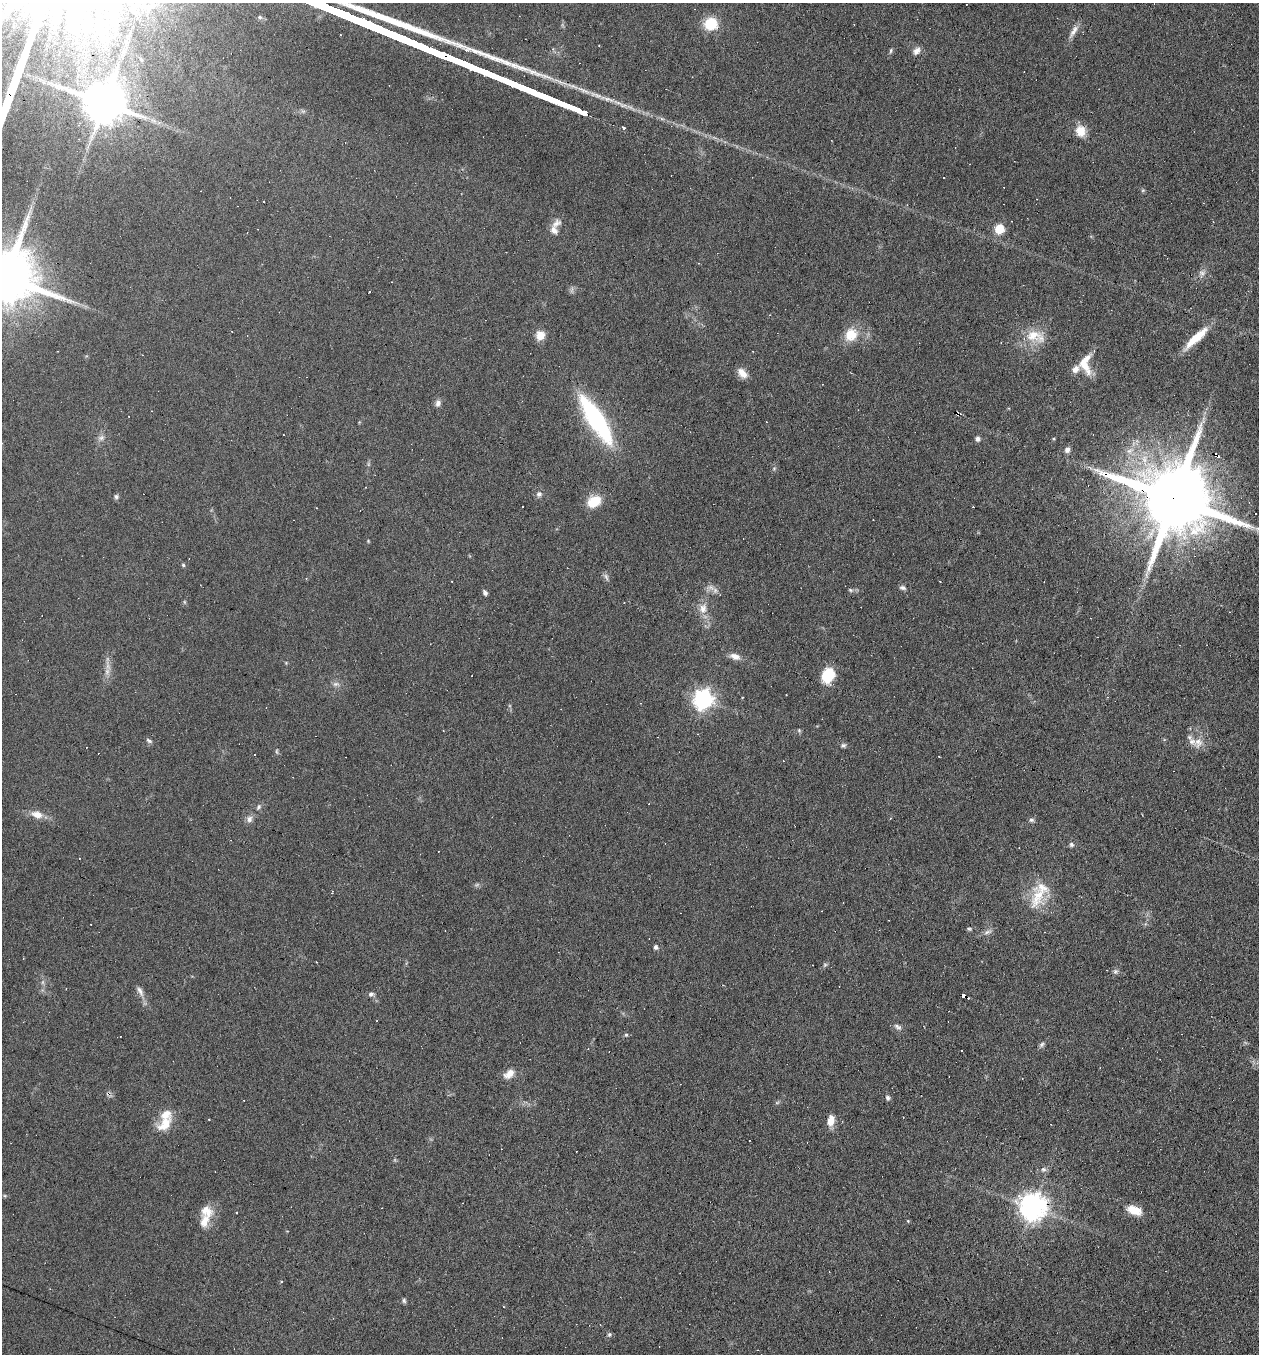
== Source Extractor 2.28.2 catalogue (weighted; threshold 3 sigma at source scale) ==
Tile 6 of 4 x 4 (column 2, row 2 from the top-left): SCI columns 1389-2645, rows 2703-4054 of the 5421 x 5405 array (HDU 1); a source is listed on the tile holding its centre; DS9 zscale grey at full resolution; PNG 1261 x 1356 px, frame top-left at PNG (2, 3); no overlay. Shown black and unused: <1% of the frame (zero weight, under 5 of 9 exposures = <1% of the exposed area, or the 3 px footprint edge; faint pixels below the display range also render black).
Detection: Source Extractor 2.28.2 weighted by HDU 2 'WHT'; one run over the whole footprint, this tile lists its part. Background 0.0906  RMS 0.0047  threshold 0.0194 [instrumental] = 3 sigma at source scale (4.09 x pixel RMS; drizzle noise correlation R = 1.36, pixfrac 0.8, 0.05/0.05 arcsec/px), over >= 5 px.
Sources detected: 145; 3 too faint to see at this stretch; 42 cosmic-ray / hot-pixel residue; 1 long thin detection or spike segment (spike, bleed or trail) — not listed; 7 inside a brighter listed object's ellipse — not listed separately; the other 92 listed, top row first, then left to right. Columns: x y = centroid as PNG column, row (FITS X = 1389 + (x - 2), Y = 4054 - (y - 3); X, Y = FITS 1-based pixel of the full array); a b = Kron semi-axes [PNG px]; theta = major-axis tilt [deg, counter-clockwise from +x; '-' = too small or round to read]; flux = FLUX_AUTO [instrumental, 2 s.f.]
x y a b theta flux
260 17 6 5 - 0.84
711 24 15 14 - 12
1074 31 20 7 58 3
599 46 3 2 - 0.26
553 49 5 4 - 0.64
891 51 7 4 72 0.74
917 51 11 8 44 2.3
584 90 28 5 -22 4.7
104 102 12 11 - 1800
623 105 15 5 -16 2.6
661 119 6 5 - 0.9
623 129 3 3 - 8.5
1081 131 13 11 -76 6.2
264 202 3 2 - 0.62
556 223 16 9 42 3.1
999 229 6 5 - 23
1202 273 10 9 - 2.2
5 277 104 26 86 3900
540 335 10 10 - 4.5
851 335 15 13 47 9.6
1033 335 26 17 0 11
1196 338 33 8 43 11
1085 364 27 15 -86 9.5
742 373 13 8 -47 4.1
438 403 9 7 80 1.9
957 413 4 3 - 2.4
596 420 47 13 -57 69
101 438 9 7 26 1.7
978 439 6 6 - 1.4
1067 450 7 6 - 1.7
1216 455 5 3 - 4.3
539 494 8 8 - 1.6
116 496 6 6 - 0.98
1174 498 20 18 -25 6500
594 501 13 10 28 11
522 507 3 3 - 2.3
316 508 3 2 - 0.41
1257 529 8 6 -20 1.5
368 541 4 3 - 0.39
183 565 4 4 - 0.64
606 577 10 5 -66 1.3
711 587 13 7 -8 2.4
902 588 8 5 -17 1.1
850 590 8 5 -27 0.89
485 593 7 5 -53 1.2
703 609 14 11 78 4.5
735 656 13 8 -18 3.3
286 663 5 4 - 0.46
107 672 10 7 89 2.3
828 675 12 10 60 18
336 684 10 6 7 1.7
786 695 3 2 - 0.49
703 699 8 8 - 210
799 730 6 5 - 0.64
149 741 9 5 -34 1
1198 743 16 12 63 5
843 745 8 6 14 1
255 754 3 2 - 0.52
259 807 9 5 57 1
37 814 15 8 -16 4.5
890 818 3 3 - 0.37
249 819 10 7 76 2.1
1031 820 7 6 - 1
1071 845 7 6 - 0.99
1038 895 39 19 72 15
969 929 6 4 -19 0.63
987 932 14 5 19 1.8
656 947 6 5 - 1.1
316 962 3 2 - 0.49
825 965 7 5 44 0.76
1115 972 6 5 - 0.98
140 991 15 7 -64 2.6
371 994 7 5 26 1.2
963 996 5 4 - 20
898 1027 12 6 -28 1.5
626 1035 6 5 - 0.67
1042 1044 8 6 46 1.1
962 1050 3 3 - 0.63
509 1074 16 10 41 4.3
888 1098 7 6 - 1
777 1103 6 4 2 0.65
831 1121 12 7 77 4.8
165 1124 26 14 44 8.5
1043 1169 7 6 - 1.2
1033 1207 9 8 - 570
1134 1210 19 10 -19 7
206 1211 18 15 -31 6.4
236 1213 3 2 - 0.79
908 1221 4 3 - 0.41
404 1301 7 5 -87 0.84
600 1324 3 2 - 0.27
609 1334 6 5 - 0.81
Overlapping masked pixels (flux is a lower limit): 7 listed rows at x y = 104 102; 5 277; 957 413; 1216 455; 1174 498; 963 996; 1033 1207
Isophote crosses this tile's border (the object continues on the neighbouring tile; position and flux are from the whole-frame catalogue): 2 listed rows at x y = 5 277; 1257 529